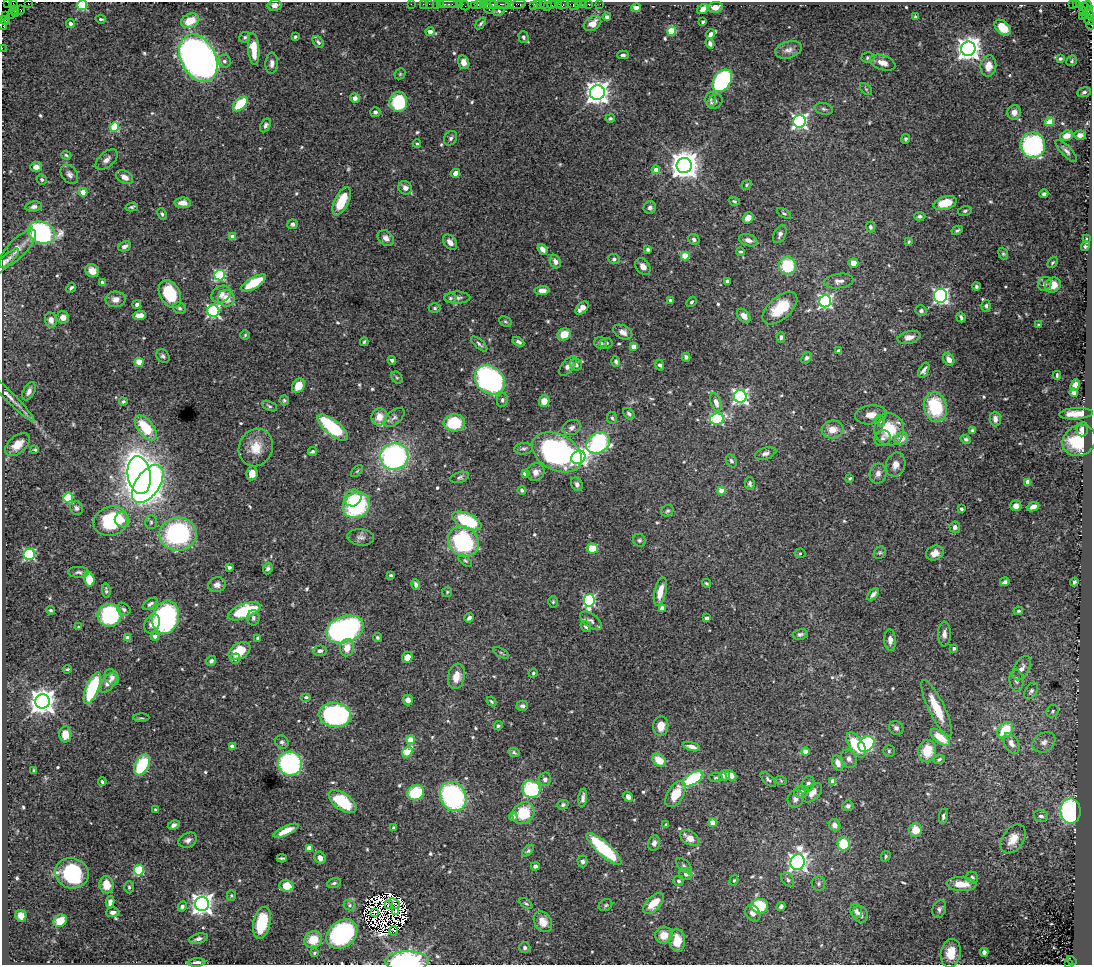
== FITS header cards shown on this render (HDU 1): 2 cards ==
NAXIS1  =                 1090
NAXIS2  =                  963

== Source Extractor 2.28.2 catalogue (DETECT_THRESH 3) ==
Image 1090 x 963 px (HDU 1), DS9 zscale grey, 1 PNG px = 1 image px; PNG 1094 x 967 px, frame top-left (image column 1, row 963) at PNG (2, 2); each listed source drawn as its Kron ellipse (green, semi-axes under 4 px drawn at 4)
Background 1.07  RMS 0.028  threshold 0.0845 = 3 sigma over >= 5 px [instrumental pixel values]
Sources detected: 628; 15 with non-positive FLUX_AUTO (blend fragments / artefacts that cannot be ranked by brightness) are neither listed nor drawn; of the other 613, the 500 brightest by FLUX_AUTO listed and drawn (113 fainter detections omitted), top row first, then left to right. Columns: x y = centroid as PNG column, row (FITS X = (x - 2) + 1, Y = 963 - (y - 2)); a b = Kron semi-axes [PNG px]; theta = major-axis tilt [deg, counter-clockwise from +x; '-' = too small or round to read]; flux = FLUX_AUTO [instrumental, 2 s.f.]
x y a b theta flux
7 2 2 2 - 15
28 3 2 2 - 46
13 4 4 2 - 78
411 4 2 2 - 27
423 4 2 2 - 43
429 4 2 2 - 38
436 4 2 2 - 61
440 4 2 2 - 47
448 4 9 2 0 150
483 4 3 2 - 49
494 4 2 2 - 70
502 4 7 2 0 270
509 4 3 2 - 16
537 4 3 2 - 81
543 4 3 2 - 81
551 4 2 2 - 140
554 4 3 2 - 64
559 4 2 2 - 65
579 4 3 3 - 95
583 4 2 2 - 18
589 4 3 3 - 79
600 4 2 2 - 15
1072 4 3 2 - 370
1076 4 4 3 - 34
82 5 5 5 - 130
275 5 7 5 11 7.1
459 5 3 2 - 19
464 5 5 2 - 84
474 5 2 2 - 23
478 5 3 2 - 55
490 5 6 3 -7 110
518 5 8 3 9 230
534 5 4 3 - 130
563 5 6 3 22 180
573 5 6 3 -29 98
547 6 2 2 - 110
1088 6 5 3 - 140
715 7 8 5 6 13
1083 7 3 3 - 46
636 8 4 4 - 13
489 9 5 2 - 140
703 9 6 4 35 9.4
14 10 5 2 - 140
21 10 4 3 - 150
499 11 6 4 9 4.1
1088 11 9 3 -56 410
1083 12 2 2 - 75
15 14 3 3 - 100
11 15 2 2 - 79
1086 15 3 2 - 160
6 16 3 2 - 64
1082 16 2 2 - 74
607 17 4 4 - 4.7
916 17 4 3 - 3
101 19 5 3 - 3.4
5 20 5 4 - 120
1089 20 5 4 - 350
190 21 9 7 22 37
703 22 3 3 - 2.6
70 23 4 4 - 7.4
481 23 6 3 51 3.4
592 24 9 6 34 18
3 25 4 2 - 48
1091 25 4 2 - 120
1003 28 9 6 -43 36
672 31 4 4 - 84
430 32 4 4 - 9.6
710 34 5 3 - 7.7
245 37 6 5 - 3.2
295 37 3 3 - 2.7
523 37 6 5 - 4.3
318 42 7 4 -50 3.7
710 44 5 4 - 5.4
2 48 2 2 - 23
254 49 16 5 -85 34
968 49 7 7 - 1600
788 50 13 8 16 11
623 55 6 3 1 3.7
198 58 25 17 -63 1100
868 58 6 5 - 4
1060 59 4 4 - 3.5
224 61 6 6 - 5.5
1072 61 6 5 - 2.7
463 62 7 5 -78 14
272 63 10 6 87 8.5
883 63 13 7 -18 16
988 66 10 8 82 21
400 74 6 5 - 2.5
722 81 12 8 53 320
866 89 7 4 -45 3.5
1084 92 7 5 15 5.4
597 93 7 7 - 1600
355 98 5 4 - 11
711 99 7 5 88 3.9
398 102 10 9 - 100
715 102 8 6 43 5.5
240 104 9 5 46 94
824 109 9 5 -11 5.2
375 112 5 5 - 5.6
1014 112 7 6 - 12
610 118 5 4 - 3.4
799 121 6 6 - 480
1049 122 4 4 - 42
265 125 7 5 61 5.3
114 127 5 4 - 94
1080 135 6 4 1 8.8
1066 136 6 5 - 18
451 138 8 6 53 5
905 139 5 4 - 3.4
417 144 4 3 - 2.8
1033 145 13 12 - 310
1066 151 14 5 -46 7.1
66 155 5 4 - 2.8
107 160 13 7 42 11
684 165 7 7 - 2800
36 167 6 5 - 10
656 170 4 4 - 18
455 173 5 4 - 9.4
69 174 11 7 -55 7.9
125 177 9 6 -31 12
42 180 5 4 - 3.7
747 185 5 4 - 2.6
405 188 7 6 - 9.8
83 192 4 4 - 32
1044 194 4 4 - 4
342 201 15 7 64 54
734 201 6 4 -19 2.7
183 203 8 5 -2 17
945 203 12 6 16 46
34 207 8 5 8 7.3
132 207 6 4 15 3.7
650 208 6 6 - 5.5
965 211 7 5 12 4
784 213 8 4 -30 3.4
162 214 6 4 -67 3.1
920 216 5 4 - 4.3
748 218 6 5 - 15
292 224 5 5 - 5.2
870 227 5 4 - 4
957 230 6 3 29 3.7
41 233 14 10 -21 360
780 234 9 5 64 6.6
233 237 4 4 - 21
386 238 9 7 -40 11
694 239 6 5 - 5.1
1087 239 3 3 - 3.4
748 240 9 6 -18 9
450 242 8 6 -49 11
909 242 4 3 - 2.6
125 246 7 4 23 7.6
1085 246 5 4 - 3.7
17 249 25 9 46 20
542 249 6 4 -50 10
648 249 4 3 - 4.2
741 252 4 3 - 2.6
1003 254 6 4 -69 2.9
685 256 4 4 - 58
614 259 6 5 - 5.3
6 261 17 5 44 11
555 262 7 5 -64 8.4
1052 262 6 4 50 3
853 263 5 5 - 14
643 266 9 6 -51 11
787 266 8 8 - 86
92 271 7 6 - 17
220 275 5 5 - 190
839 281 15 7 7 9.8
102 282 4 4 - 2.9
727 282 4 3 - 4.3
254 283 14 5 30 76
1045 284 7 6 - 6.9
1053 285 8 7 - 28
976 287 4 4 - 3.4
71 288 5 3 - 3.7
542 291 7 4 3 11
170 294 15 10 -61 100
221 294 10 8 31 15
940 296 7 6 - 470
226 298 8 8 - 26
450 298 6 5 - 3.3
457 298 13 6 0 7.9
115 299 10 7 2 13
670 301 4 4 - 3.9
825 301 6 6 - 410
691 302 5 4 - 3.7
137 304 4 4 - 6.2
986 306 6 4 -85 4
179 308 7 5 -26 4.3
435 308 6 4 -1 2.9
582 308 8 5 45 14
780 308 21 11 41 65
213 311 6 6 - 350
921 311 5 5 - 4.8
139 315 6 4 4 18
744 316 8 5 -47 11
63 317 6 6 - 11
961 317 5 3 - 4
51 320 7 6 - 13
505 322 7 5 -31 3.2
1039 325 3 3 - 4.3
623 332 10 6 -28 11
564 334 6 6 - 33
245 335 5 5 - 2.7
781 337 5 4 - 4.6
909 337 11 6 13 11
364 342 4 3 - 2.6
518 342 6 4 -31 5.8
600 343 6 5 - 6.1
606 343 6 5 - 5.8
479 344 10 4 -42 4.7
634 346 4 4 - 22
838 351 4 3 - 2.7
163 356 7 6 - 4.8
686 357 4 4 - 4.6
807 358 6 4 49 4.8
949 359 6 5 - 12
392 360 4 4 - 4.3
616 361 5 4 - 4.4
139 362 4 4 - 50
576 365 6 6 - 5.1
660 365 6 4 -66 5.7
568 366 11 6 51 9.4
924 370 8 4 63 7
1057 375 4 3 - 2.9
397 378 6 5 - 3
490 380 16 13 -41 510
1075 385 6 4 65 17
298 386 8 6 56 32
29 391 10 5 62 8.8
1074 393 4 4 - 5.8
740 396 6 6 - 480
10 398 34 5 -45 14
284 400 5 4 - 2.9
502 400 7 5 81 4.9
544 401 5 5 - 22
123 402 4 4 - 3.4
716 402 10 5 -70 11
269 406 8 4 -25 3.5
935 407 15 11 -78 100
629 414 7 4 -46 4.6
1076 414 17 5 4 22
871 415 15 9 8 17
379 417 8 8 - 22
394 417 12 7 40 7.7
612 418 6 5 - 3.2
717 419 7 5 10 180
995 419 7 5 -89 9.6
880 421 6 4 -68 3.1
454 423 11 8 2 73
332 427 18 7 -39 140
572 427 9 7 21 8
146 428 14 7 -51 72
833 429 11 9 6 22
889 429 16 15 - 64
1082 429 7 5 83 8.3
973 430 4 3 - 3.8
883 438 8 8 - 6.3
901 439 7 6 - 19
966 439 5 4 - 4.1
1079 441 17 15 31 77
598 443 13 9 32 260
17 445 14 8 40 23
256 448 19 17 64 40
523 449 9 5 6 5.3
35 450 4 3 - 2.7
312 451 5 4 - 5.1
557 452 26 18 -29 440
765 453 11 5 17 7.9
394 456 14 13 - 380
578 457 7 6 - 500
731 461 7 5 -59 4
896 465 12 9 70 14
357 471 7 4 45 2.9
536 472 9 8 - 13
252 473 7 5 83 19
878 473 10 8 78 9.6
525 474 4 4 - 13
139 475 19 11 -80 2100
460 477 9 5 16 4.7
850 478 4 3 - 2.8
1028 482 4 4 - 34
750 483 6 5 - 4.9
148 484 22 12 55 1100
577 484 7 5 -62 5.7
522 490 4 4 - 3.5
721 491 4 4 - 28
68 498 5 5 - 120
353 498 9 8 - 28
356 505 14 12 36 190
1016 506 5 5 - 9
1033 507 6 4 22 9.2
77 508 7 6 - 6.1
961 509 4 3 - 2.8
667 511 6 5 - 3.8
122 520 8 7 - 12
111 521 17 14 19 140
467 521 16 7 -24 140
151 522 7 5 -89 4
955 527 6 5 - 6.6
178 534 19 16 8 290
361 537 13 8 -5 9.8
639 540 7 6 - 4.1
463 542 16 14 -41 220
593 548 5 5 - 37
800 553 5 5 - 2.6
880 553 7 5 42 3.4
935 553 9 7 22 16
29 554 6 5 - 220
465 561 8 4 -40 3.3
229 567 4 3 - 4
268 569 6 4 69 5.1
78 572 11 5 -2 5.4
391 575 4 3 - 2.7
89 579 7 5 -76 49
1005 582 5 3 - 7.4
1074 582 4 3 - 3.6
706 583 5 3 - 2.5
217 585 9 7 13 9.8
416 585 5 4 - 6.5
106 591 7 4 -83 4
447 592 5 5 - 2.6
660 592 14 6 77 25
873 594 7 4 49 7.1
589 600 6 5 - 270
553 602 6 4 88 2.8
150 604 8 4 35 5.1
662 608 4 4 - 18
124 609 7 5 -33 4.9
50 610 5 4 - 2.8
244 611 17 7 20 110
1018 611 5 3 - 2.7
109 615 12 11 - 150
166 617 17 13 74 350
253 618 7 6 - 5.8
469 618 5 4 - 5.1
707 618 4 3 - 5.2
591 621 13 6 -35 8.1
152 624 10 7 62 13
79 627 4 3 - 2.6
586 627 6 4 -53 4.8
345 629 19 13 20 450
800 634 7 5 11 4.8
944 634 12 6 89 9.3
155 636 4 4 - 8.7
377 637 5 4 - 3.6
128 638 4 4 - 23
258 638 4 3 - 7
890 640 10 6 -88 9.2
347 648 9 7 80 21
954 648 3 3 - 4.7
239 651 12 7 33 46
320 651 7 5 4 7.1
501 653 9 3 -29 3
407 657 5 5 - 15
235 659 5 5 - 4.8
211 661 5 5 - 4.7
1022 668 13 7 60 14
67 669 4 3 - 2.5
533 673 5 4 - 3
456 676 13 8 79 24
112 677 8 6 -57 7.4
1016 681 11 7 -83 8.7
108 683 11 6 50 13
92 688 17 6 68 140
1031 691 9 6 56 6
306 697 5 4 - 3.1
408 700 5 5 - 11
42 701 7 7 - 2100
491 701 5 4 - 2.8
522 706 6 5 - 5
937 708 31 8 -64 48
1053 711 6 5 - 4.3
335 715 16 12 -6 420
141 718 8 3 3 2.7
498 726 5 4 - 3.3
661 726 10 7 84 19
896 728 8 6 -44 6.5
1005 730 9 6 51 62
65 734 8 6 89 32
940 737 11 5 -37 42
410 740 4 4 - 39
282 742 7 6 - 5
1044 742 12 9 31 12
1011 743 11 7 -61 12
866 744 9 7 42 260
856 745 14 7 -57 67
232 746 4 4 - 15
692 747 9 4 -15 12
889 751 6 6 - 3.1
927 751 11 9 80 41
407 752 6 4 54 68
514 752 6 4 -23 3.2
805 752 4 4 - 26
849 759 9 7 -66 8.5
939 759 5 4 - 4.3
659 760 7 5 -40 36
838 763 8 5 -69 12
290 764 12 12 - 260
142 765 11 6 63 130
34 771 3 3 - 3.4
724 775 5 5 - 15
731 775 6 4 -42 16
715 778 7 4 7 3.2
545 779 7 6 - 9.3
693 779 11 5 32 190
768 779 10 4 -45 4.6
781 781 6 3 -20 2.5
833 781 4 4 - 32
102 782 4 4 - 3.2
808 783 7 6 - 7
531 789 9 8 - 200
801 792 7 6 - 7.8
416 793 8 7 - 93
812 793 12 7 45 13
676 794 14 8 59 40
453 796 15 12 -60 300
628 797 5 4 - 11
583 798 9 4 84 7.2
795 799 9 8 - 8.6
343 802 16 8 -35 91
563 805 5 4 - 4.3
848 806 5 5 - 4.7
155 810 3 3 - 3.2
1070 811 12 10 88 310
523 813 11 10 - 60
943 816 7 4 81 4.7
1041 816 7 6 - 6.7
513 817 4 4 - 12
713 823 4 4 - 44
174 825 6 4 28 7.4
666 825 4 4 - 2.8
835 825 6 5 - 11
393 828 4 4 - 3.7
916 830 7 6 - 28
286 831 13 4 24 28
690 838 10 6 -32 18
1013 839 16 10 56 26
188 840 9 7 25 8.8
654 843 8 5 77 7.6
844 844 6 6 - 62
309 848 4 4 - 19
604 849 23 7 -42 140
528 851 7 4 43 3.2
886 856 5 4 - 3.1
282 858 5 2 - 3
320 858 6 5 - 12
582 861 6 5 - 5.3
798 862 8 7 - 830
535 866 4 3 - 4.8
684 866 9 5 -43 4.7
139 870 5 5 - 120
72 873 17 15 -18 120
686 874 6 6 - 6.4
972 878 6 5 - 4.3
734 880 5 4 - 2.6
788 880 8 5 -53 5
679 881 5 5 - 3.7
334 883 7 4 15 3.8
818 884 7 7 - 4.9
961 884 15 7 -3 31
106 885 8 7 - 28
287 886 7 6 - 30
129 887 6 5 - 4.1
231 896 5 4 - 2.8
110 902 6 4 79 8.8
395 903 6 2 -37 6.3
526 903 7 4 -35 3
653 903 13 7 46 31
202 904 7 7 - 1300
350 905 6 5 - 3.4
389 905 4 2 - 2.6
606 905 7 5 33 3.2
182 906 5 4 - 5.1
760 906 8 7 - 83
781 907 5 3 - 5.8
939 909 9 6 69 5.7
856 911 7 6 - 7.3
113 912 7 5 3 9
375 912 3 2 - 3
396 912 2 2 - 4
753 913 9 7 -57 9.6
860 914 8 7 - 9.2
21 916 6 5 - 14
60 921 7 6 - 34
543 922 11 8 -58 20
262 923 16 8 76 65
393 931 5 3 - 5.2
342 934 17 13 39 260
664 935 8 8 - 26
198 939 9 5 15 6.5
313 940 9 8 - 37
677 940 12 8 -87 33
525 948 5 5 - 5.2
984 952 4 4 - 6
314 953 3 3 - 2.6
951 953 14 10 79 35
407 961 22 10 1 250
1071 961 5 3 - 290
196 962 9 4 4 7.3
1069 963 3 3 - 340
At the frame edge (FLAGS 8, measured only in part): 13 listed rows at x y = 7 2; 28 3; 13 4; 82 5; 5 20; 1089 20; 3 25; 1091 25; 2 48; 6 261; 407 961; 196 962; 1069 963
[113 fainter detections neither listed nor drawn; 15 non-positive-flux detections neither listed nor drawn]